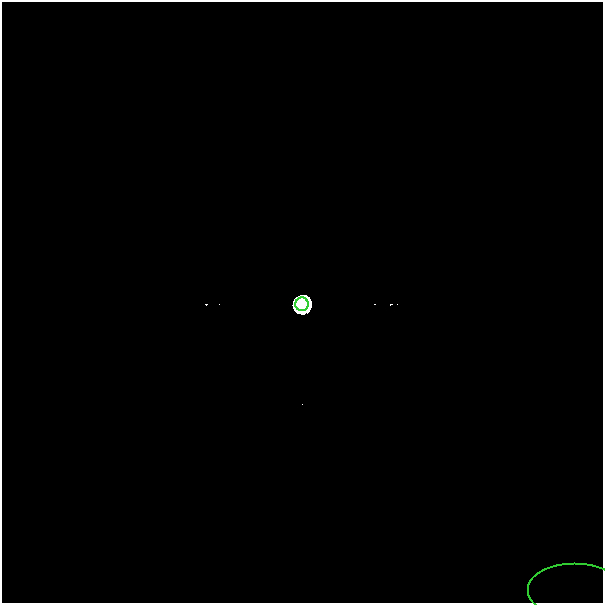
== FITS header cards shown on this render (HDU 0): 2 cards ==
NAXIS1  =                  601
NAXIS2  =                  601

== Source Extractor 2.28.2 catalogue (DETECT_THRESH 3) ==
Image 601 x 601 px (HDU 0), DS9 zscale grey, 1 PNG px = 1 image px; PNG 605 x 605 px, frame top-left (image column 1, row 601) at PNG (2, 2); each listed source drawn as its Kron ellipse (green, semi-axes under 4 px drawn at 4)
Background -1.19e-40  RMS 2.0e-40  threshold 5.89e-40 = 3 sigma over >= 5 px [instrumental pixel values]
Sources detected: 13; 11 with non-positive FLUX_AUTO (blend fragments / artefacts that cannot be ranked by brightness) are neither listed nor drawn; the other 2 listed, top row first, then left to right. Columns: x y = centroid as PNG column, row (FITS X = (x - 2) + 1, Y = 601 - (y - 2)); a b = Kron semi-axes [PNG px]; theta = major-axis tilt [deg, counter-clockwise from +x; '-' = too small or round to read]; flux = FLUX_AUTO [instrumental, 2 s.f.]
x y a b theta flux
302 304 7 6 - 1.1e+02
575 591 47 27 0 1.3e-16
At the frame edge (FLAGS 8, measured only in part): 1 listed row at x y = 575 591
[11 non-positive-flux detections neither listed nor drawn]